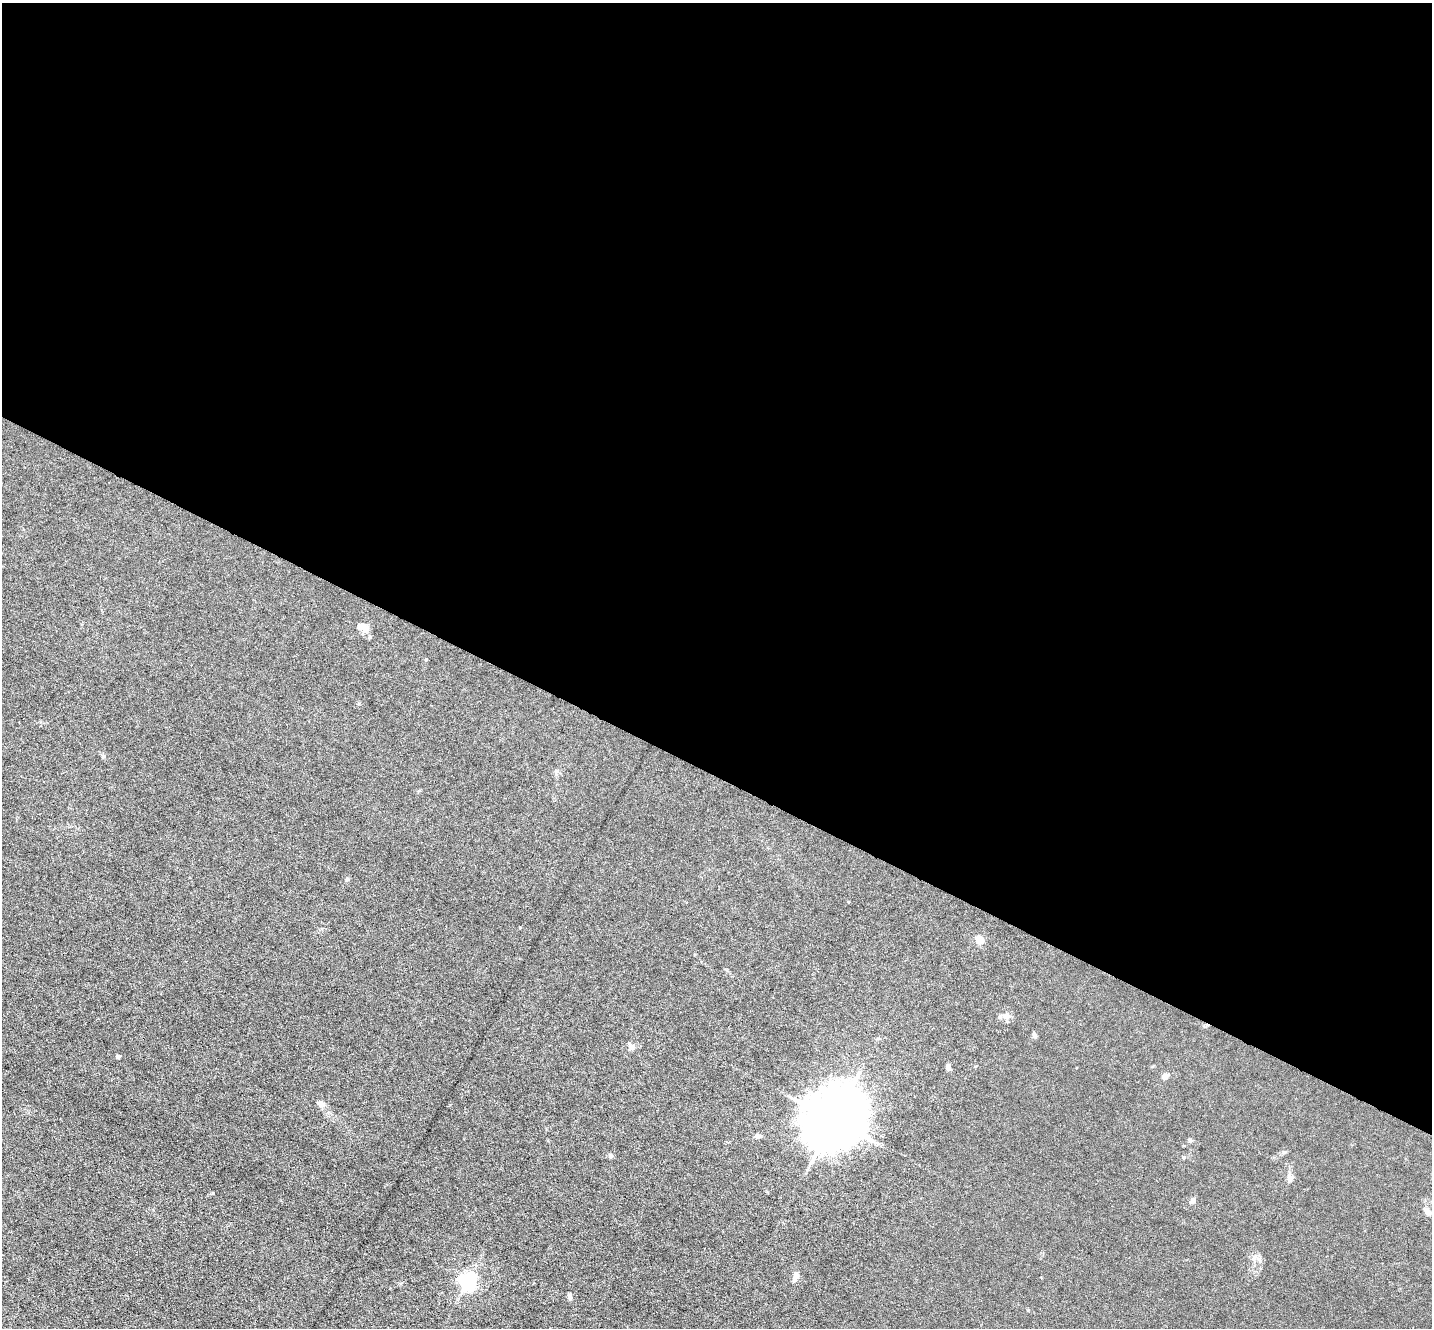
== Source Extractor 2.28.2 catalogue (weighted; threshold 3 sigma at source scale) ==
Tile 3 of 4 x 4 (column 3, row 1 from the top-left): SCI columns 2859-4288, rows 4261-5586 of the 5717 x 5729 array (HDU 1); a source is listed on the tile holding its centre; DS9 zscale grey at full resolution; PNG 1434 x 1330 px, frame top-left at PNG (2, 3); no overlay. Shown black and unused: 58% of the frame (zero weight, under 3 of 6 exposures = <1% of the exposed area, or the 3 px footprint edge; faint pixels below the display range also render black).
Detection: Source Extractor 2.28.2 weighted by HDU 2 'WHT'; one run over the whole footprint, this tile lists its part. Background 0.0113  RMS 0.0037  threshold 0.015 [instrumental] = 3 sigma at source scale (4.09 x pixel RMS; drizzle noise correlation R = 1.36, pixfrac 0.8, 0.05/0.05 arcsec/px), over >= 5 px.
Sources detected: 22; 1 inside a brighter object's white glare — not listed; the other 21 listed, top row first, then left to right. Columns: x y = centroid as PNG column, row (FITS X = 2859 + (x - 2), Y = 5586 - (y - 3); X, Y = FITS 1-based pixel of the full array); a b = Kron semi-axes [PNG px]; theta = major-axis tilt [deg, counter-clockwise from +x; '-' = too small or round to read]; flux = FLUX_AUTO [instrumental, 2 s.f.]
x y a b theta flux
361 626 11 8 15 2.8
103 756 6 5 - 0.56
347 879 5 5 - 0.44
980 940 5 4 - 9.8
1007 1016 10 9 - 2
1034 1034 6 5 - 0.8
630 1046 12 5 -59 0.96
118 1056 4 4 - 0.9
948 1067 6 4 87 1.6
1165 1076 6 5 - 1.7
320 1103 8 7 - 1.1
834 1120 18 15 49 2100
758 1136 7 5 7 1.3
611 1156 6 5 - 0.77
1290 1178 9 8 - 1.4
1193 1200 7 6 - 0.97
1426 1210 11 6 -51 1.4
1260 1260 7 5 -49 0.89
795 1277 13 6 72 1.6
468 1281 6 6 - 120
570 1297 8 4 90 0.86
Unlisted compact peaks at least as high as the median listed source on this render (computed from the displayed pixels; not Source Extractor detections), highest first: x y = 213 1193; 520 927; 1184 1157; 1028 1310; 1284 1152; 359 704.